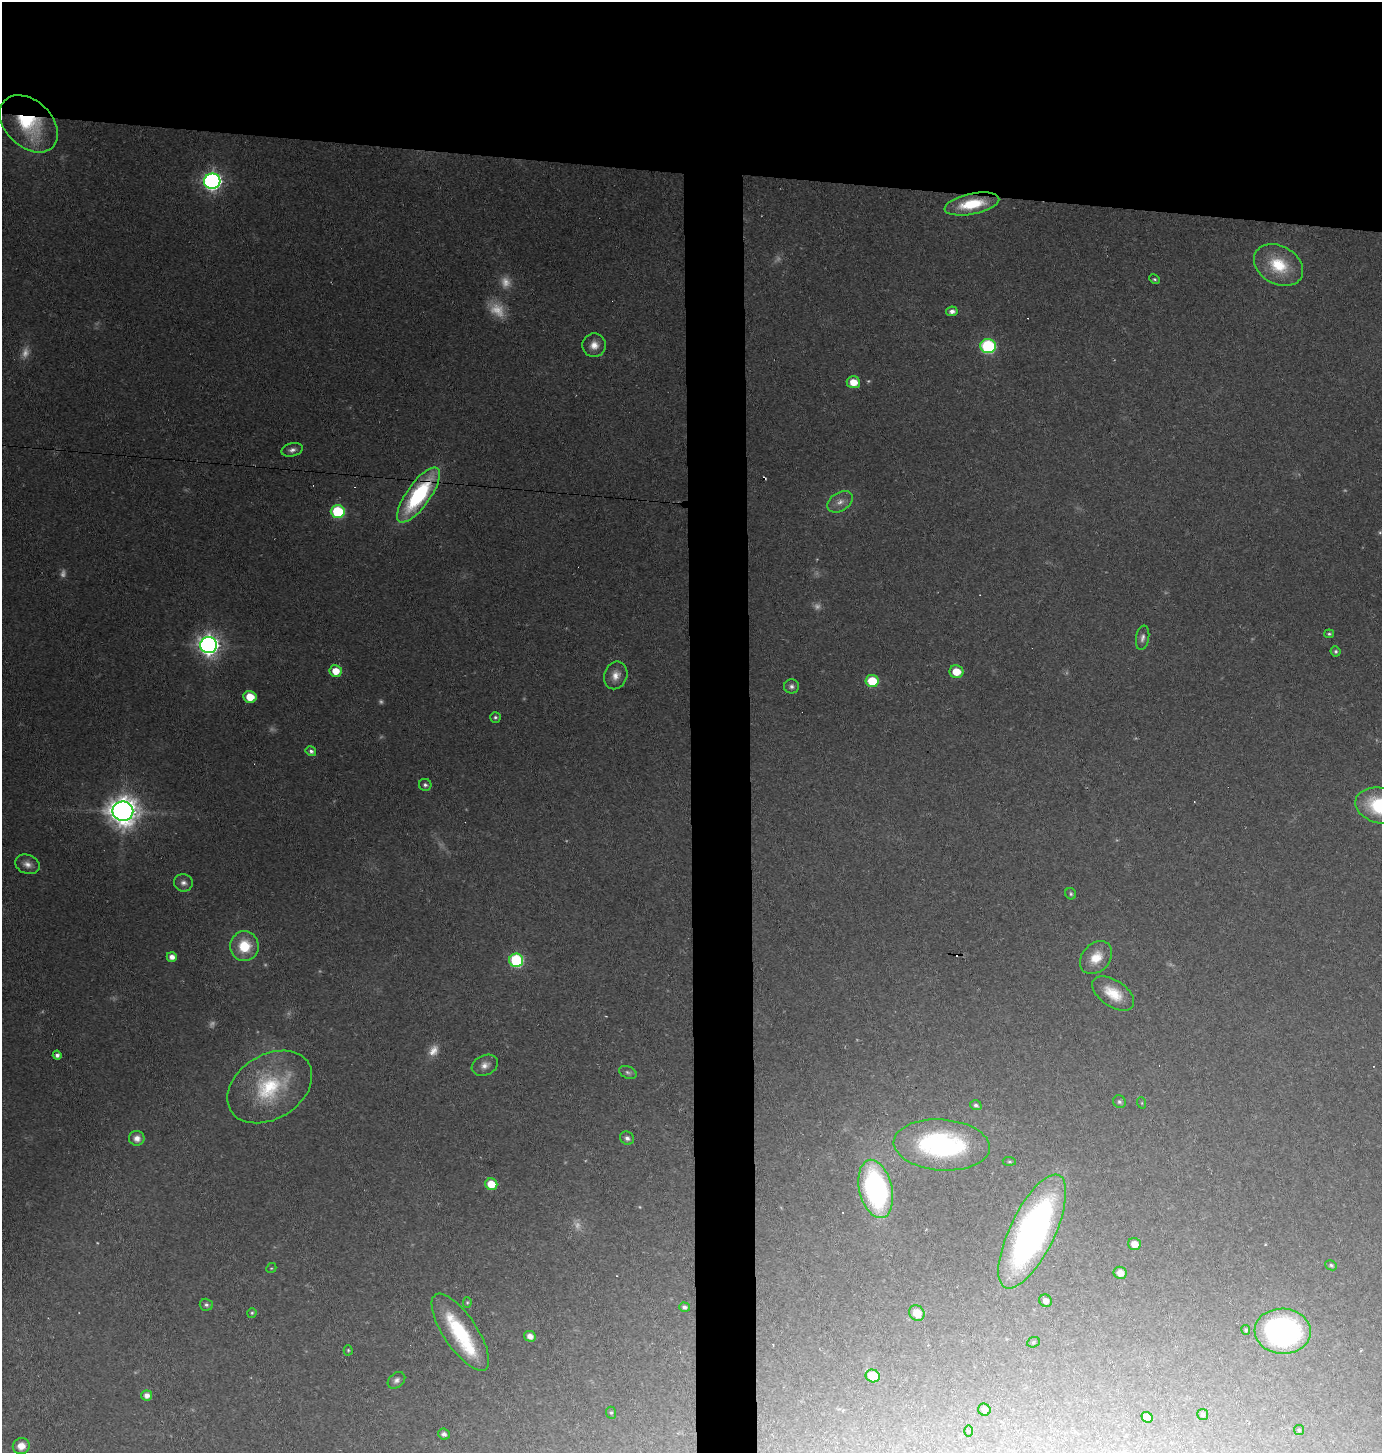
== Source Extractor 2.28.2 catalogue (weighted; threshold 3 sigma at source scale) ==
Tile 2 of 3 x 3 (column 2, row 1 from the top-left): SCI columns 1480-2859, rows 2903-4353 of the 4379 x 4353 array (HDU 1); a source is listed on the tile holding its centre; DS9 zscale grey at full resolution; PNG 1384 x 1455 px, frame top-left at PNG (2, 2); each listed source drawn as its Kron ellipse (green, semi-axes under 4 px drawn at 4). Shown black and unused: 16% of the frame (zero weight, under 2 of 3 exposures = <1% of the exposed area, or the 3 px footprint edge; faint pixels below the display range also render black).
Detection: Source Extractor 2.28.2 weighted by HDU 2 'WHT'; one run over the whole footprint, this tile lists its part. Background 0.131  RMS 0.011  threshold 0.0488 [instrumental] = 3 sigma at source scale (4.5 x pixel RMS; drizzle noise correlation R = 1.50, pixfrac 1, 0.05/0.05 arcsec/px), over >= 5 px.
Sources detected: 98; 17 too faint to see at this stretch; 3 cosmic-ray / hot-pixel residue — neither listed nor drawn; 1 inside a brighter listed object's ellipse — not listed separately; the other 77 listed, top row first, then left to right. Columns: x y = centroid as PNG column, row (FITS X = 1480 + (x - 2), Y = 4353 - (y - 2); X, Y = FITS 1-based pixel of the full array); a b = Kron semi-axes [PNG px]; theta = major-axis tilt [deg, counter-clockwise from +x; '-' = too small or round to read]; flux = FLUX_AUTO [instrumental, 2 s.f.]
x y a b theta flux
29 124 33 23 -44 81
212 181 8 7 - 510
972 204 28 10 12 46
1279 265 26 19 -29 44
1154 279 5 4 - 1.8
952 311 6 5 - 5.5
594 345 12 11 - 12
988 346 8 7 - 170
853 382 7 6 - 17
292 450 11 6 14 5.1
418 495 33 12 54 140
840 502 14 9 32 9
338 512 7 6 - 93
1329 634 5 4 - 2.3
1143 638 12 6 81 5.1
209 645 8 8 - 800
1336 651 5 5 - 2.3
336 671 6 6 - 19
956 672 7 6 - 21
616 675 14 11 69 11
872 681 7 6 - 42
791 686 7 7 - 4
250 697 6 6 - 23
495 717 5 5 - 2.4
311 751 5 5 - 3.6
425 785 6 6 - 3.1
1381 806 26 17 -12 91
123 811 10 10 - 1900
27 864 12 9 -19 7.8
183 883 9 8 - 5.7
1071 894 6 5 - 2.1
244 946 15 14 - 39
172 957 5 4 - 8
1096 958 18 14 48 23
516 960 7 6 - 130
1113 993 24 13 -34 28
57 1055 5 4 - 3.8
485 1065 13 10 23 8.5
628 1072 9 6 -22 3.3
270 1087 46 32 32 90
1119 1102 7 6 - 2.8
1142 1103 6 3 -72 1.2
976 1105 6 5 - 2.8
137 1138 8 7 - 8.3
627 1138 7 6 - 4.4
942 1145 48 25 -4 190
1009 1161 7 4 -5 1.7
491 1184 6 5 - 27
876 1189 30 16 -77 240
1032 1232 62 22 64 500
1134 1244 6 6 - 11
1331 1265 6 5 - 2.1
271 1268 5 4 - 1.4
1120 1273 7 6 - 10
1046 1301 6 6 - 7.4
467 1302 5 4 - 1.6
206 1305 6 6 - 3
684 1307 5 4 - 3.4
252 1313 5 4 - 1.7
917 1313 8 7 - 19
1246 1330 5 4 - 1.8
1283 1331 28 22 -4 260
460 1332 45 16 -56 91
530 1336 6 5 - 8.1
1033 1342 6 5 - 1.9
348 1350 5 4 - 1.5
873 1376 7 6 - 34
396 1380 10 7 40 4.6
147 1395 5 5 - 7.4
984 1410 6 6 - 5.4
611 1413 6 5 - 1.9
1203 1415 5 5 - 2.4
1147 1417 6 5 - 7.2
1299 1430 5 5 - 1.4
969 1431 5 3 - 1.1
444 1434 6 5 - 4.2
21 1446 8 8 - 13
Overlapping masked pixels (flux is a lower limit): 2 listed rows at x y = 29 124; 418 495
Isophote crosses this tile's border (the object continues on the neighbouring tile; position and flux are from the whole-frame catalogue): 1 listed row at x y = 1381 806